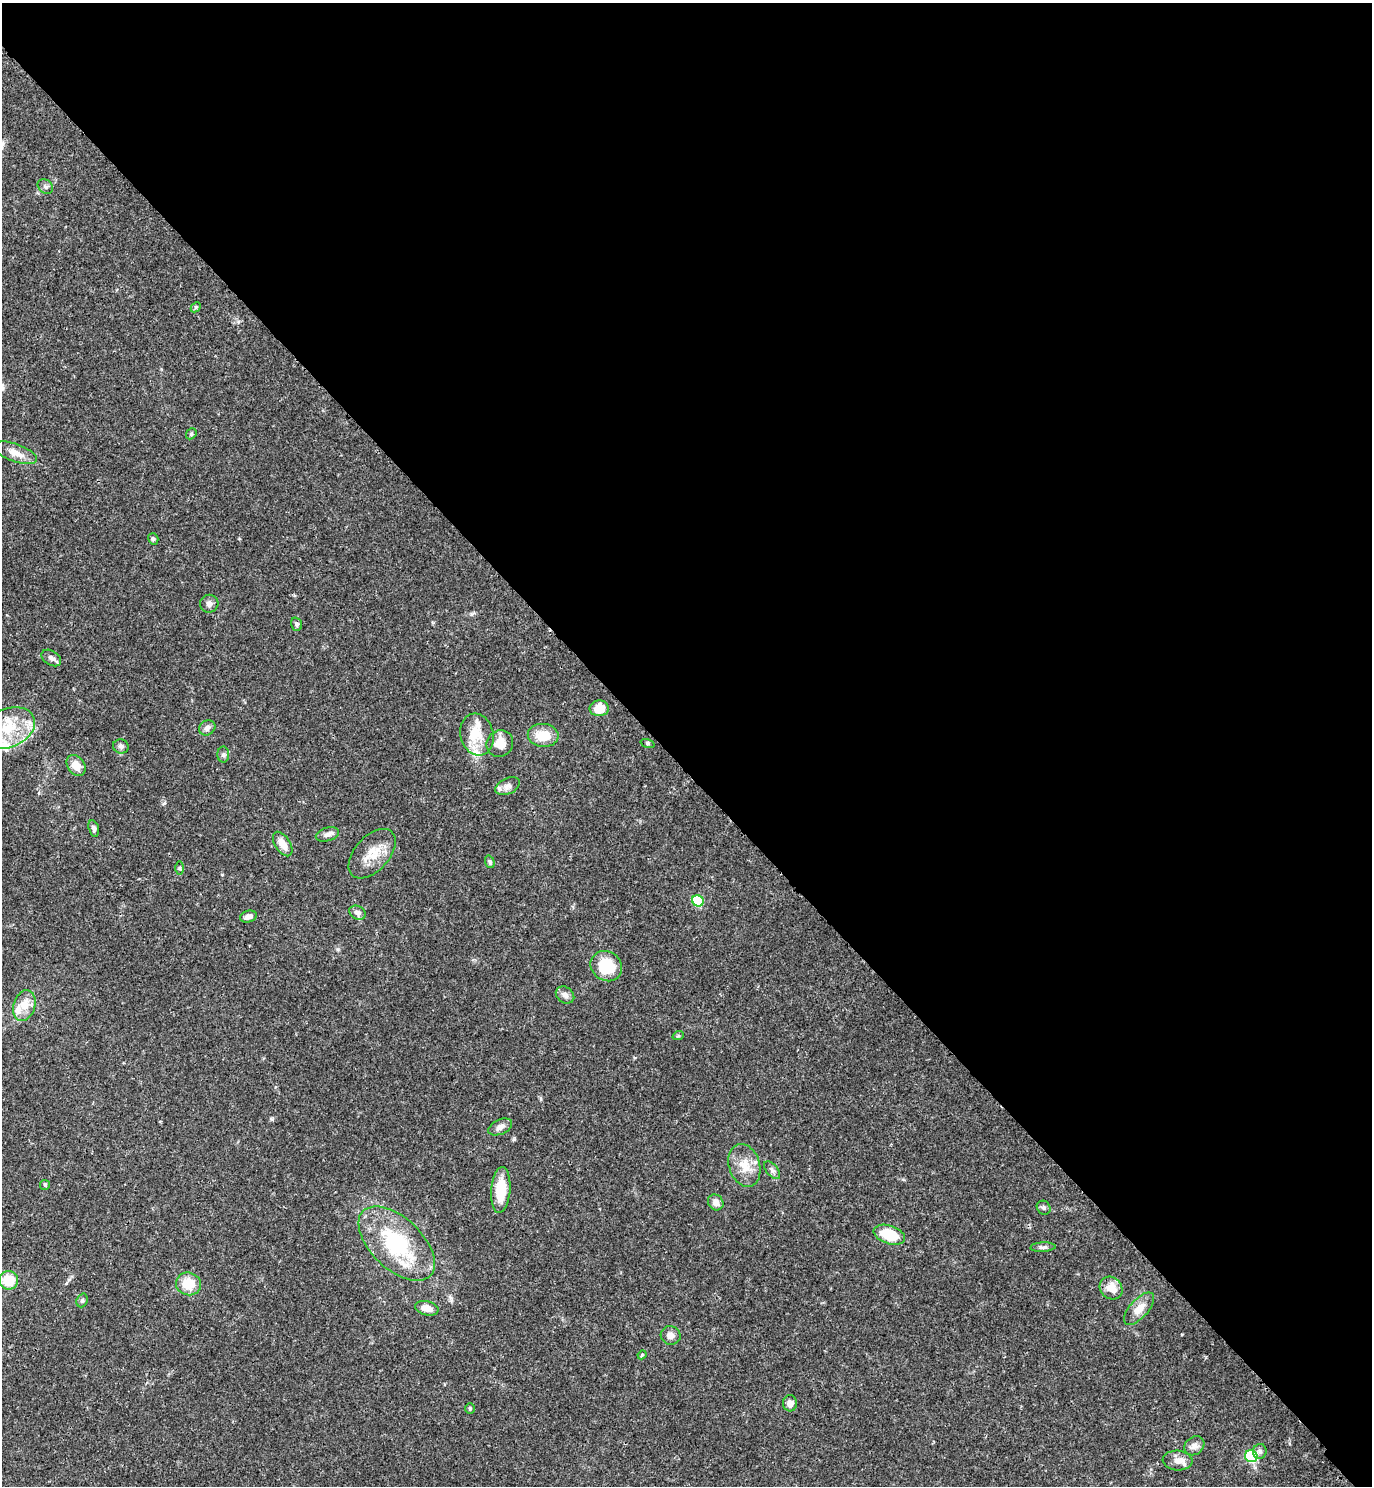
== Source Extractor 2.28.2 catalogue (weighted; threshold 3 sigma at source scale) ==
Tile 8 of 4 x 4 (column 4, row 2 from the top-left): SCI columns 4500-5869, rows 3058-4541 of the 6120 x 6120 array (HDU 1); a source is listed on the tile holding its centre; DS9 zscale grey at full resolution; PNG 1374 x 1488 px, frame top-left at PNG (2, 3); each listed source drawn as its Kron ellipse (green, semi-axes under 4 px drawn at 4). Shown black and unused: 52% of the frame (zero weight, under 3 of 4 exposures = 6% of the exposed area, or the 3 px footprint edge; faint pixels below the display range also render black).
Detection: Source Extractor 2.28.2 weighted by HDU 2 'WHT'; one run over the whole footprint, this tile lists its part. Background 0.0581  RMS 0.0031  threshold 0.0138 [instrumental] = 3 sigma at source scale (4.5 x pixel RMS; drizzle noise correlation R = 1.50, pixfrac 1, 0.05/0.05 arcsec/px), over >= 5 px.
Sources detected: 62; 1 inside a brighter object's white glare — neither listed nor drawn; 5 inside a brighter listed object's ellipse — not listed separately; the other 56 listed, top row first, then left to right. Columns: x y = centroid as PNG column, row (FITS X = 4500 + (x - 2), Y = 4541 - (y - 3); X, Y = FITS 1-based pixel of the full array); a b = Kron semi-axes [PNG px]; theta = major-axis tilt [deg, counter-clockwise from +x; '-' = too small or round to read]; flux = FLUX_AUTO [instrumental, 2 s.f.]
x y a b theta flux
45 187 8 6 -37 0.85
196 307 6 4 45 0.4
191 434 6 4 48 0.49
15 453 23 8 -20 3.4
153 539 6 5 - 0.54
209 604 9 9 - 1.3
297 624 7 5 -71 0.83
51 658 11 7 -32 1.4
599 708 9 8 - 4.7
8 728 28 19 23 11
207 728 8 7 - 1.2
477 734 21 16 -75 6
543 735 15 11 -4 6
500 743 14 13 - 4
647 743 7 3 -19 0.38
121 746 8 7 - 0.93
223 755 8 6 90 0.78
76 765 11 8 -56 3.5
507 786 13 8 24 1.4
94 828 8 5 -75 0.92
327 834 12 6 17 1.3
283 844 14 7 -58 3.1
372 854 29 17 48 6.5
490 862 6 4 -70 0.53
180 868 6 4 90 0.51
698 901 6 5 - 19
357 913 9 6 -29 1.5
248 916 8 5 15 1.4
606 966 16 14 -36 12
565 995 10 8 -36 1.5
24 1005 16 10 72 4.4
678 1036 6 3 18 0.34
500 1127 13 7 24 1.6
744 1165 22 15 -72 5.4
772 1170 10 5 -51 0.88
45 1185 5 5 - 0.44
501 1190 23 9 85 8.7
716 1202 8 7 - 1.9
1044 1208 7 6 - 0.73
889 1235 16 9 -19 9.2
397 1243 47 25 -44 29
1043 1247 12 5 3 0.83
8 1280 9 9 - 7.1
188 1284 13 11 -17 6.3
1111 1288 12 10 -45 3.6
82 1300 7 5 69 0.66
427 1308 12 7 -13 2.8
1139 1309 20 9 48 3.3
671 1335 10 9 - 2
642 1355 4 3 - 0.31
790 1403 8 7 - 1.9
470 1408 5 4 - 0.47
1194 1446 10 8 38 1.7
1260 1451 7 6 - 0.81
1251 1456 6 6 - 32
1178 1461 15 10 -5 2.5
Unlisted compact peaks at least as high as the median listed source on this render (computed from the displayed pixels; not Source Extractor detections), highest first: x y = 451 1298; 272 1119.